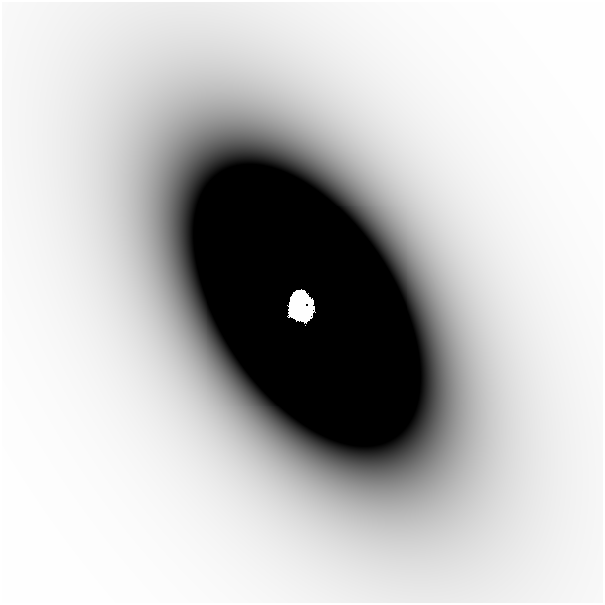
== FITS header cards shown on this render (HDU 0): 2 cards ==
NAXIS1  =                  601
NAXIS2  =                  601

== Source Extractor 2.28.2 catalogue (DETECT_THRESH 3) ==
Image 601 x 601 px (HDU 0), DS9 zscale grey, 1 PNG px = 1 image px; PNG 605 x 605 px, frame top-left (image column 1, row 601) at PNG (2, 2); no overlay
Background -1.05e-06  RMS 3.2e-07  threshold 9.63e-07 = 3 sigma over >= 5 px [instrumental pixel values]
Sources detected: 3; all 3 listed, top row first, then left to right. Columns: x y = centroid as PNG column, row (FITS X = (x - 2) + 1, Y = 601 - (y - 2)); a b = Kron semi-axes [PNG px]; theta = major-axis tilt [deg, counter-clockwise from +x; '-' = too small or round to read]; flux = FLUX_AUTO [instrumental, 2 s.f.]
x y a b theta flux
297 295 10 6 35 2.1
300 305 21 18 -74 11
298 316 17 5 -20 2.3